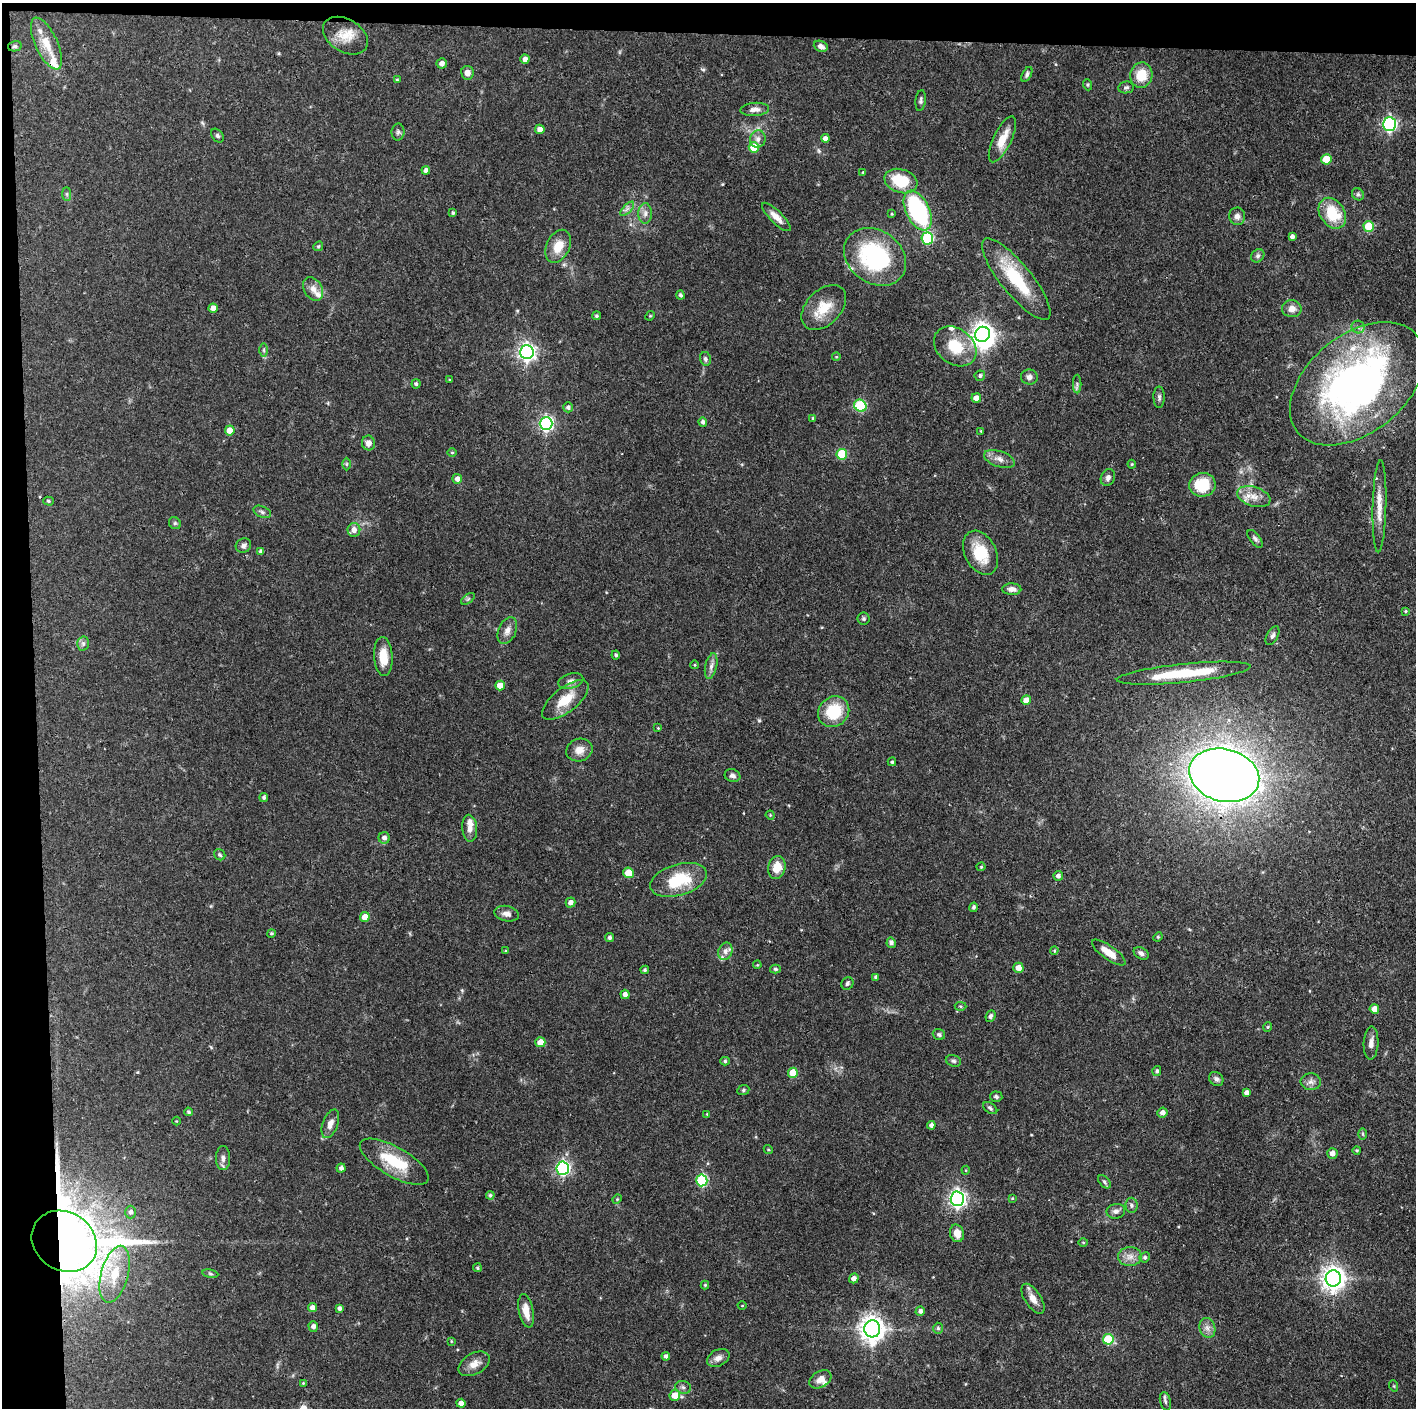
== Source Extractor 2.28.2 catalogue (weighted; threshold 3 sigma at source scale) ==
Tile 1 of 3 x 3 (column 1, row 1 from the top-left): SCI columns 1-1414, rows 2813-4218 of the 4244 x 4221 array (HDU 1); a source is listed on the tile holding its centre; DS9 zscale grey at full resolution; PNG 1418 x 1410 px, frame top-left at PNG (2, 3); each listed source drawn as its Kron ellipse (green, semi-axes under 4 px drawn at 4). Shown black and unused: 5% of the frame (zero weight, under 3 of 4 exposures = <1% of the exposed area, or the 3 px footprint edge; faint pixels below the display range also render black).
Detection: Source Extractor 2.28.2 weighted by HDU 2 'WHT'; one run over the whole footprint, this tile lists its part. Background 0.0774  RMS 0.0036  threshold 0.0162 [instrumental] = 3 sigma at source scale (4.5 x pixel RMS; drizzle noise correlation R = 1.50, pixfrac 1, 0.05/0.05 arcsec/px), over >= 5 px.
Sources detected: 231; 2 inside a brighter object's white glare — neither listed nor drawn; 11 inside a brighter listed object's ellipse — not listed separately; the other 218 listed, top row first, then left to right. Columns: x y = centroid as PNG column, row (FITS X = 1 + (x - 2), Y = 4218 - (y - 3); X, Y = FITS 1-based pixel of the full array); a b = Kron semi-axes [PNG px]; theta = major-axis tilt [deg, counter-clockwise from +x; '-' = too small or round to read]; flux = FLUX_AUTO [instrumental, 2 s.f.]
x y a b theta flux
345 36 24 16 -31 6.7
46 43 28 11 -65 6.8
15 46 7 5 12 0.65
821 46 7 5 -22 1.5
525 59 4 4 - 1.8
442 63 5 5 - 1.7
467 73 7 6 - 1.9
1027 74 8 4 61 0.83
1141 75 13 11 76 8.2
397 80 4 4 - 0.4
1088 85 5 3 - 0.41
1126 87 8 6 10 0.85
921 100 10 5 83 0.95
755 109 14 6 4 2.2
1389 124 7 6 - 68
540 129 5 4 - 2.1
398 132 8 6 89 0.92
217 136 7 5 -52 0.79
825 138 4 4 - 1.6
758 139 9 8 - 1.7
1002 139 25 9 64 6.8
754 147 5 5 - 9.2
1326 159 5 5 - 8
426 170 4 4 - 1.3
863 172 4 3 - 0.35
901 181 17 11 -17 14
67 194 7 4 -89 0.64
1358 194 6 5 - 0.74
627 209 9 4 45 1.1
918 210 21 11 -64 50
453 213 4 3 - 0.62
645 213 10 6 90 1.7
1332 213 17 12 -56 13
892 214 4 3 - 0.33
1237 216 9 8 - 1.7
776 217 19 6 -45 3.3
1369 226 5 5 - 14
1292 236 4 4 - 1.2
927 238 6 6 - 27
318 246 5 4 - 0.43
558 246 17 11 64 6
1258 256 7 6 - 0.96
875 257 33 26 -37 41
1016 279 51 15 -51 21
313 289 12 9 -59 2.6
680 295 4 4 - 0.74
824 307 26 17 46 9.1
213 308 4 4 - 2.8
1292 309 9 8 - 2.8
596 316 4 4 - 0.61
650 316 5 4 - 0.36
1358 327 6 6 - 1
982 334 8 7 - 260
955 346 23 17 -38 12
264 350 7 4 -90 0.69
527 352 7 7 - 140
836 357 4 3 - 0.29
705 359 7 5 -75 0.96
980 376 5 5 - 0.84
1029 377 8 7 - 1.5
450 380 4 3 - 0.29
416 384 4 4 - 0.62
1077 384 9 4 90 0.8
1357 384 77 49 39 160
1159 397 10 5 -90 1
976 398 5 4 - 2.6
860 406 6 5 - 28
568 407 5 5 - 0.88
813 418 4 3 - 0.49
703 422 4 4 - 1.1
546 424 6 6 - 80
230 430 5 5 - 4.4
981 431 3 3 - 0.34
368 443 7 6 - 1.9
452 453 4 3 - 0.37
842 454 5 5 - 12
999 459 16 8 -19 2.6
346 464 6 4 89 0.52
1132 464 4 4 - 0.42
1108 477 9 6 64 1.4
457 479 5 5 - 2.2
1202 485 13 12 - 13
1254 497 17 9 -18 4.1
48 501 5 4 - 0.57
1379 506 46 7 89 5.7
262 512 9 5 -22 0.91
175 523 6 5 - 0.68
354 530 7 6 - 2.4
1255 539 10 5 -53 1
243 546 8 7 - 1.2
261 551 4 4 - 0.92
980 553 23 15 -63 11
1012 589 9 5 -1 2
468 599 8 4 37 0.64
1405 611 3 3 - 0.36
864 619 6 6 - 0.69
507 631 14 9 66 2.3
1272 636 10 5 61 1.2
83 643 7 6 - 0.99
616 655 4 4 - 0.7
383 656 20 9 -86 6.2
695 665 4 3 - 0.3
711 666 13 6 78 1.6
1184 673 67 9 6 17
571 681 13 7 15 1.7
500 686 5 5 - 3.6
565 700 28 12 39 8.6
1026 700 5 4 - 3.5
834 712 16 14 44 14
658 728 4 3 - 0.3
579 750 13 11 21 3.2
892 762 4 3 - 0.52
1224 775 36 26 -15 600
732 776 8 6 -18 1.2
264 797 4 4 - 0.8
770 815 5 3 - 0.36
470 828 13 7 -85 2.4
384 838 5 5 - 1.6
220 855 6 5 - 0.64
777 867 11 8 78 5.8
981 867 4 4 - 0.41
628 873 5 5 - 6
1058 876 5 4 - 1.1
679 880 29 15 16 17
571 902 5 5 - 1.7
974 907 5 4 - 0.67
507 914 12 7 -11 2
365 917 5 4 - 4.6
271 933 4 4 - 0.5
1158 937 5 4 - 0.45
610 938 4 4 - 0.9
891 943 5 4 - 1.2
1054 950 4 3 - 0.38
506 951 3 3 - 0.38
725 951 9 6 67 1.6
1109 952 20 7 -36 4.6
1141 953 8 5 -29 1.3
757 965 4 3 - 0.33
1018 968 5 5 - 3.1
775 969 5 4 - 0.56
645 970 4 4 - 0.62
876 977 4 3 - 0.91
847 983 6 5 - 0.8
625 994 4 4 - 1.4
960 1006 6 4 -3 0.54
1374 1009 5 4 - 3.1
991 1016 6 4 66 0.91
1268 1027 4 4 - 0.42
939 1035 6 5 - 0.77
540 1042 5 5 - 3.9
1371 1043 17 7 88 2.2
725 1061 5 4 - 0.59
953 1061 7 5 -18 0.81
1157 1071 5 4 - 0.85
793 1073 5 5 - 8.2
1216 1079 8 6 -46 1.1
1311 1082 10 8 -6 1.7
743 1090 6 5 - 0.58
1247 1093 4 4 - 1.5
996 1097 6 5 - 0.84
990 1108 8 5 -33 0.76
189 1112 4 4 - 0.64
1162 1113 5 5 - 1.8
707 1114 4 4 - 0.29
176 1121 4 3 - 0.27
330 1124 15 7 69 2.6
931 1125 4 4 - 1.4
1363 1134 6 4 -88 0.46
768 1150 5 4 - 0.43
1357 1150 4 4 - 0.47
1332 1153 5 5 - 1.9
223 1158 12 7 -90 1.6
394 1162 39 14 -30 15
341 1168 4 4 - 1.2
563 1168 6 6 - 78
966 1170 4 4 - 0.34
702 1180 6 5 - 31
1104 1182 8 5 -46 0.7
490 1195 4 4 - 0.67
1012 1198 4 3 - 0.33
617 1199 5 4 - 0.41
957 1199 7 6 - 130
1131 1205 7 6 - 0.9
1116 1211 9 7 10 1.5
131 1212 6 5 - 1.2
957 1233 9 7 -75 3.5
64 1241 34 29 -34 1500
1083 1242 5 3 - 0.36
1130 1257 12 9 0 2.7
1145 1257 5 5 - 0.78
477 1268 4 4 - 0.51
115 1274 29 13 75 11
210 1274 8 4 -9 0.58
854 1278 5 4 - 1.8
1333 1278 8 7 - 300
705 1285 4 4 - 0.42
1033 1299 17 8 -56 3.3
742 1306 4 3 - 0.26
312 1308 4 4 - 1.9
339 1308 4 4 - 0.96
526 1311 17 7 -79 4.5
920 1311 5 4 - 1.1
313 1326 5 4 - 1.6
938 1328 5 4 - 0.63
1207 1328 10 8 -72 1.9
872 1329 8 8 - 340
1108 1339 5 5 - 18
451 1341 3 3 - 0.33
666 1356 4 4 - 1.2
718 1358 12 8 28 2.1
474 1364 17 10 30 3.4
820 1379 12 8 31 3
303 1383 4 3 - 0.33
1394 1386 6 3 -71 0.37
683 1387 8 6 -13 1.1
675 1395 5 5 - 4.8
1165 1401 9 5 -75 0.91
461 1403 4 4 - 1.7
Overlapping masked pixels (flux is a lower limit): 3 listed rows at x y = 918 210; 1357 384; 64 1241